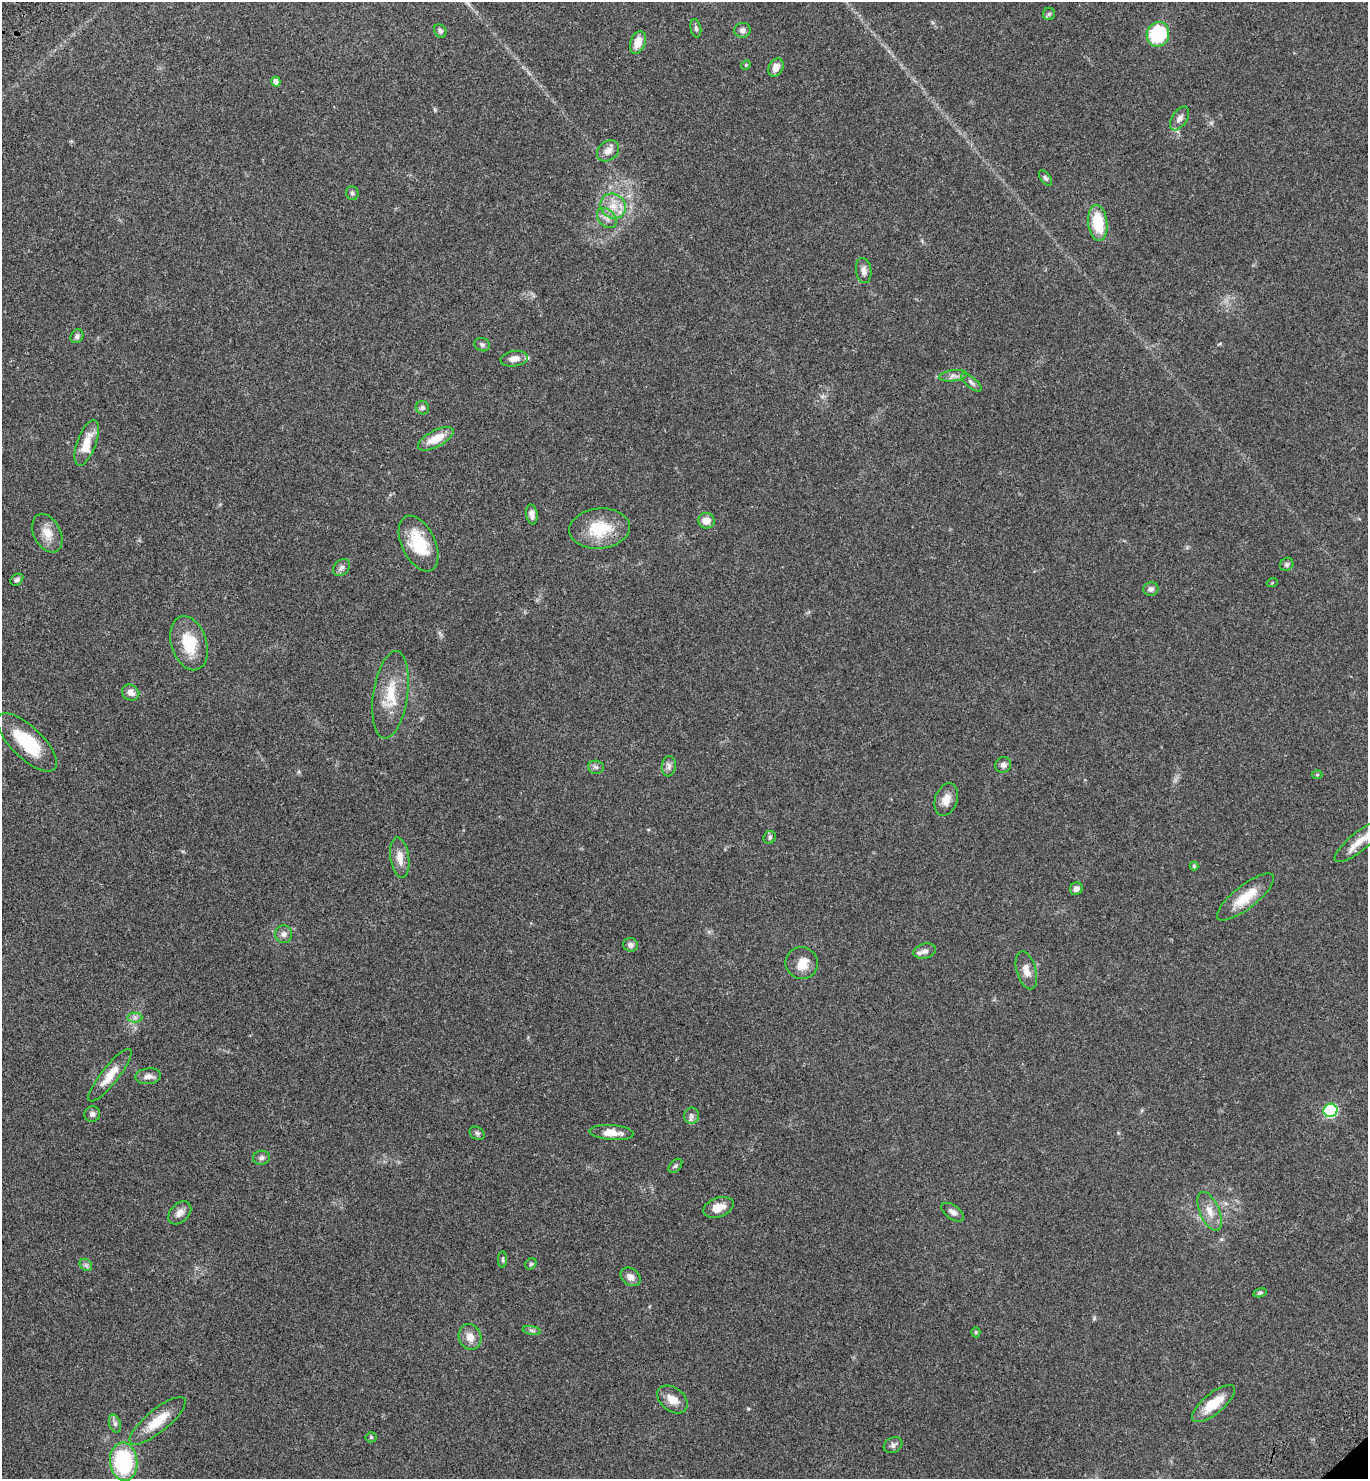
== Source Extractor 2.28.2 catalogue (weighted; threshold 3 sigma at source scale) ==
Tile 11 of 4 x 4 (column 3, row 3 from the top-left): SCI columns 3117-4482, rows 1577-3053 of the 6092 x 6110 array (HDU 1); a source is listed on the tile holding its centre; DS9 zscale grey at full resolution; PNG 1370 x 1481 px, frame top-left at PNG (2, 2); each listed source drawn as its Kron ellipse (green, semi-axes under 4 px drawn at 4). Shown black and unused: <1% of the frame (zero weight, under 3 of 4 exposures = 6% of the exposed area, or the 3 px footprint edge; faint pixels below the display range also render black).
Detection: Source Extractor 2.28.2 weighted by HDU 2 'WHT'; one run over the whole footprint, this tile lists its part. Background 0.0616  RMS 0.0057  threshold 0.0256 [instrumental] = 3 sigma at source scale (4.5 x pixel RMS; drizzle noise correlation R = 1.50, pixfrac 1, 0.05/0.05 arcsec/px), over >= 5 px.
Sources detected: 89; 1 inside a brighter object's white glare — neither listed nor drawn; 4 inside a brighter listed object's ellipse — not listed separately; the other 84 listed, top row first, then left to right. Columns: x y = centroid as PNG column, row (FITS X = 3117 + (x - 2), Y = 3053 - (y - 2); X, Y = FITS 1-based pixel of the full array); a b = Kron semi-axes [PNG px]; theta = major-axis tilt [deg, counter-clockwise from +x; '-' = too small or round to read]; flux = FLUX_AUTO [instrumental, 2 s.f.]
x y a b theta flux
1049 14 6 6 - 1.3
696 28 9 5 -78 1.3
743 30 8 7 - 1.9
440 31 7 6 - 1.3
1158 34 12 11 - 38
638 42 11 7 69 7.2
746 65 5 4 - 0.66
776 68 9 7 62 4.5
276 82 5 4 - 3
1179 118 13 7 57 2.9
608 151 12 9 39 4.2
1046 178 9 4 -53 1.2
352 193 7 6 - 1.3
613 206 13 12 - 7.3
607 218 11 8 -47 3.2
1098 223 18 9 -84 20
864 271 13 7 -83 2.9
77 336 7 6 - 1.5
482 345 8 6 -21 1.3
514 359 14 7 9 4.4
953 376 14 5 7 2.4
971 382 13 5 -41 1.8
422 408 7 6 - 1.4
436 439 19 8 27 9.3
87 443 24 9 70 9.7
532 514 10 5 -81 2.9
706 521 8 8 - 5
599 529 30 20 5 21
47 533 20 13 -63 7.3
419 543 30 16 -64 22
1287 564 7 6 - 1.1
342 567 9 7 46 1.9
17 580 7 5 39 1.5
1272 583 5 3 - 0.53
1151 589 7 6 - 2
189 643 28 17 -73 18
131 693 9 7 -30 3
390 695 44 17 82 18
27 742 38 15 -44 28
1003 765 8 7 - 1.8
669 766 10 7 83 2.1
596 767 8 6 -4 1.5
1317 775 5 3 - 0.51
946 799 17 11 71 5.8
770 837 6 6 - 1.2
1359 842 30 9 39 9.4
400 858 20 9 -82 5.9
1194 866 4 4 - 0.7
1076 889 7 6 - 2.4
1245 897 35 11 38 14
284 934 9 8 - 2.4
631 945 7 6 - 2.2
925 951 11 7 15 2.3
802 963 16 16 - 7.8
1026 970 19 9 -74 4.9
135 1017 7 5 0 1.5
110 1075 33 8 51 9.1
148 1076 13 8 6 2.9
1330 1110 7 6 - 68
92 1114 8 7 - 1.8
691 1116 8 7 - 2
477 1133 8 6 -31 1.3
612 1133 22 7 -4 6.8
261 1158 8 7 - 1.6
675 1166 8 5 47 1.1
718 1207 15 9 19 6.5
1210 1211 21 9 -67 6.4
953 1212 13 6 -35 2.5
180 1213 13 9 46 3.5
503 1259 8 4 -90 0.86
531 1264 6 5 - 0.87
86 1265 7 5 -44 1.3
631 1277 11 8 -37 3.5
1260 1293 7 4 14 0.92
532 1330 9 4 -9 1.3
976 1332 5 4 - 0.84
470 1337 13 11 -70 5.1
672 1399 17 11 -37 6
1214 1404 26 10 39 13
158 1421 35 11 39 13
115 1424 9 5 -73 1.7
371 1437 5 5 - 0.72
893 1445 10 7 30 1.8
124 1462 19 13 -85 53